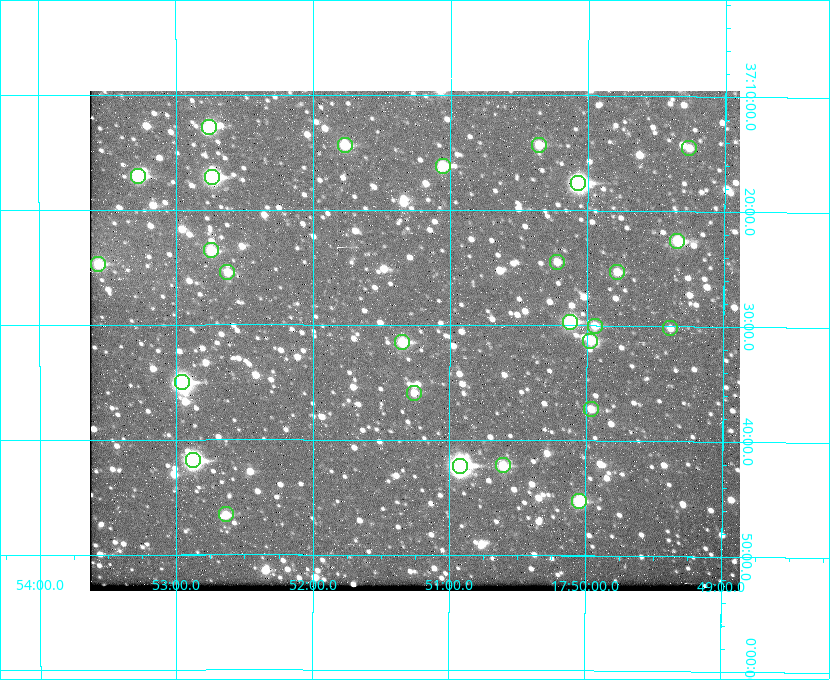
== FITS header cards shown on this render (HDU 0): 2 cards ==
NAXIS1  =                  650 / Width of table row in bytes
NAXIS2  =                  500 / Number of rows in table

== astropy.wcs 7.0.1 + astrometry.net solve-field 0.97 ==
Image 650 x 500 px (HDU 0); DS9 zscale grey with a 90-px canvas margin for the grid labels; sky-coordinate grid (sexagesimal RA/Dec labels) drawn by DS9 from the SOLVED WCS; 27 Tycho-2 reference stars matched to detected sources circled (green)
Header WCS: none
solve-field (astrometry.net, Tycho-2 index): SOLVED blind (the file carries no WCS)
Solved WCS: RA---TAN-SIP/DEC--TAN-SIP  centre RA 17:51:15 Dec +37:31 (267.81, +37.52 deg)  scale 5.22 arcsec/px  FOV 56.5' x 43.5'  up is +180 deg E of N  parity flipped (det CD > 0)
(file carries no celestial WCS; the grid is the blind solution)
Tycho-2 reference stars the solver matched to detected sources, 27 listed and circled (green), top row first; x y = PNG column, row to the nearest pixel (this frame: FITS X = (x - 90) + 1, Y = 500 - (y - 91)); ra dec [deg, ICRS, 3 dp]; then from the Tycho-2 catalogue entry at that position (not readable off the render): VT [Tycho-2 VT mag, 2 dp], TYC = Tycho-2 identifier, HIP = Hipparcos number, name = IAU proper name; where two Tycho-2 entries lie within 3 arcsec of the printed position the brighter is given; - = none
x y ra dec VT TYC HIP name
209 127 268.189 +37.213 9.71 2620-542-1 - -
345 145 267.943 +37.240 10.39 2620-505-1 - -
539 145 267.589 +37.238 11.09 2619-212-1 - -
689 148 267.316 +37.242 12.03 2619-611-1 - -
443 166 267.764 +37.270 10.17 2620-784-1 - -
138 176 268.319 +37.285 9.88 2620-536-1 - -
212 177 268.183 +37.286 8.98 2620-786-1 87506 -
578 183 267.517 +37.293 8.96 2619-379-1 - -
677 241 267.335 +37.377 10.60 2619-634-1 - -
211 250 268.186 +37.393 10.44 2620-175-1 - -
557 262 267.555 +37.408 11.50 2619-358-1 - -
98 264 268.392 +37.412 10.60 2620-800-1 - -
227 272 268.156 +37.424 11.25 2620-712-1 - -
617 272 267.445 +37.422 11.17 2619-451-1 - -
570 322 267.531 +37.495 10.07 2619-274-1 - -
595 326 267.485 +37.500 11.33 2619-40-1 - -
670 328 267.347 +37.503 12.15 3088-638-1 - -
590 341 267.494 +37.522 10.35 3088-270-1 - -
402 342 267.836 +37.525 9.96 3089-889-1 - -
182 382 268.239 +37.584 8.64 3089-755-1 - -
414 393 267.815 +37.598 11.54 3089-1081-1 - -
591 409 267.491 +37.621 11.40 3088-1284-1 - -
193 460 268.219 +37.697 8.93 3089-671-1 - -
503 465 267.652 +37.703 11.04 3089-693-1 - -
460 466 267.730 +37.705 8.13 3089-1203-1 87349 -
579 501 267.512 +37.755 10.10 3089-2332-1 - -
226 514 268.159 +37.775 11.22 3089-2245-1 - -